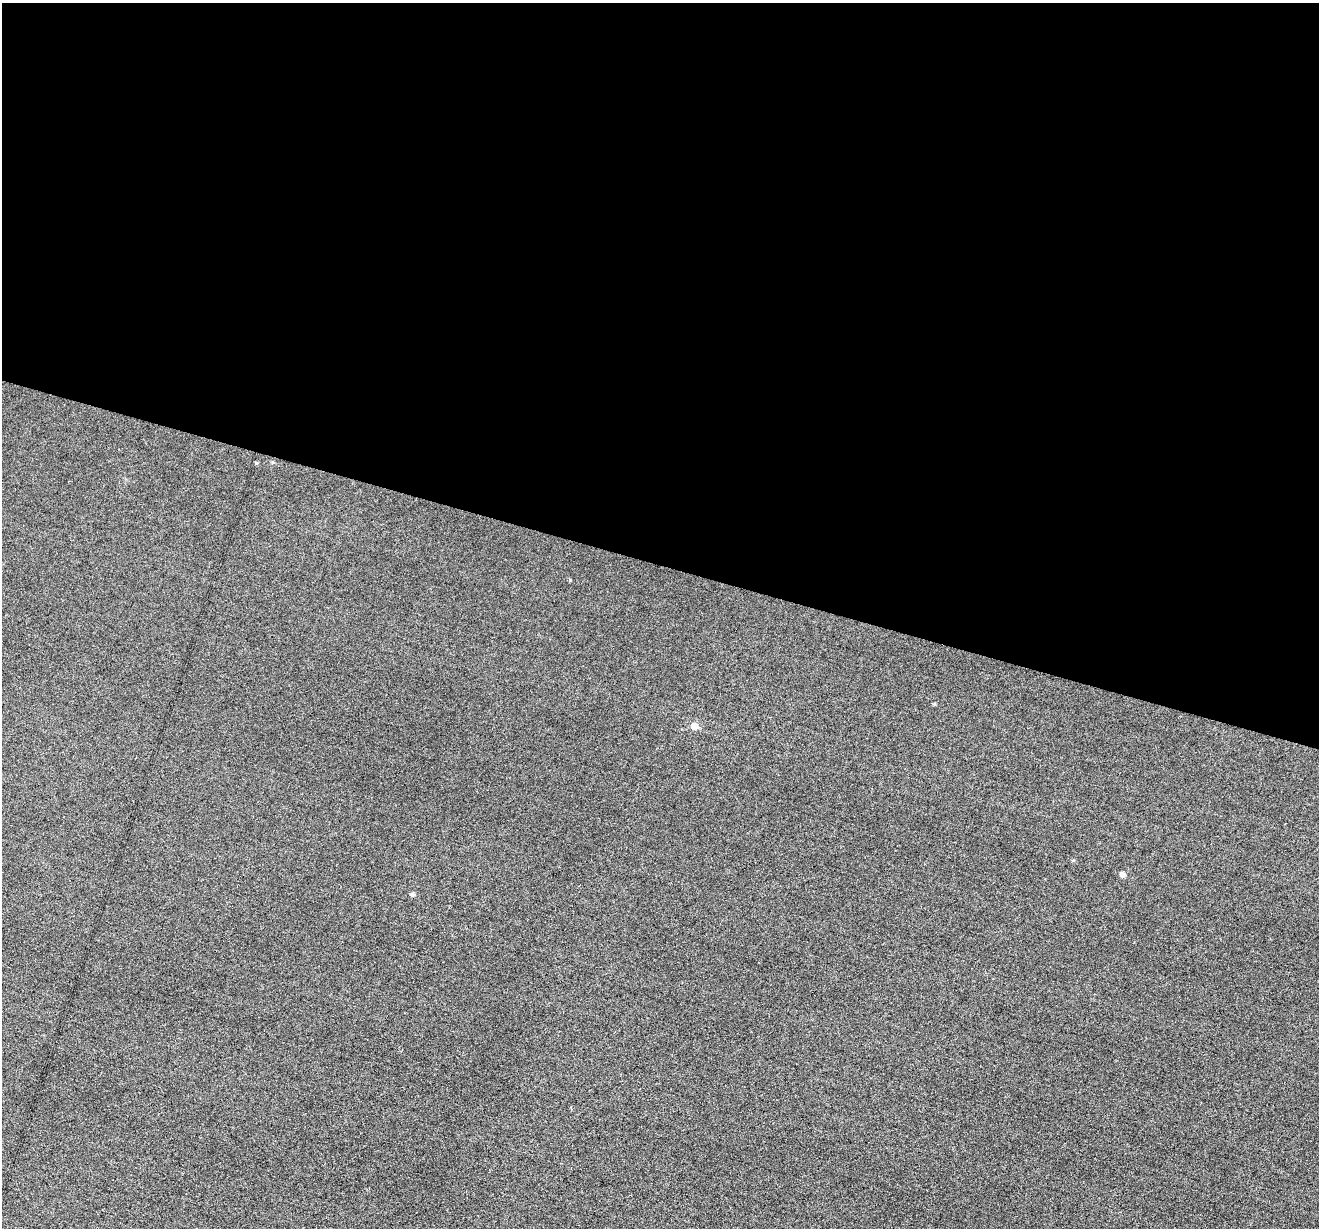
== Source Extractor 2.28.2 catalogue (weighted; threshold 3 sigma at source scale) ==
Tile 3 of 4 x 4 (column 3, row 1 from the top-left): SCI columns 2640-3956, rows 3935-5160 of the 5274 x 5288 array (HDU 1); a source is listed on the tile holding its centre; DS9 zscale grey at full resolution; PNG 1321 x 1230 px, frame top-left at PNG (2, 3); no overlay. Shown black and unused: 46% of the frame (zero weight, under 3 of 6 exposures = <1% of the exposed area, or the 3 px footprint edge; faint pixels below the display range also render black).
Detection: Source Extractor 2.28.2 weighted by HDU 2 'WHT'; one run over the whole footprint, this tile lists its part. Background 0.0504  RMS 0.0056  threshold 0.0228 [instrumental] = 3 sigma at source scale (4.09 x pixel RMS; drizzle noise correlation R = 1.36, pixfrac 0.8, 0.05/0.05 arcsec/px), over >= 5 px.
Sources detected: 7; all 7 listed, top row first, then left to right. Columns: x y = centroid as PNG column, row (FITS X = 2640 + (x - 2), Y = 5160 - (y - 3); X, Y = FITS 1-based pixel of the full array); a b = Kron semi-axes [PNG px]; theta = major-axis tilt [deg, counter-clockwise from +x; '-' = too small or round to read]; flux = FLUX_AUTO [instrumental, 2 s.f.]
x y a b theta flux
273 462 5 4 - 0.64
256 463 5 3 - 0.51
570 580 3 3 - 0.69
694 726 6 6 - 4.9
1073 860 5 4 - 0.56
1122 874 5 5 - 2.1
413 894 5 5 - 1.1